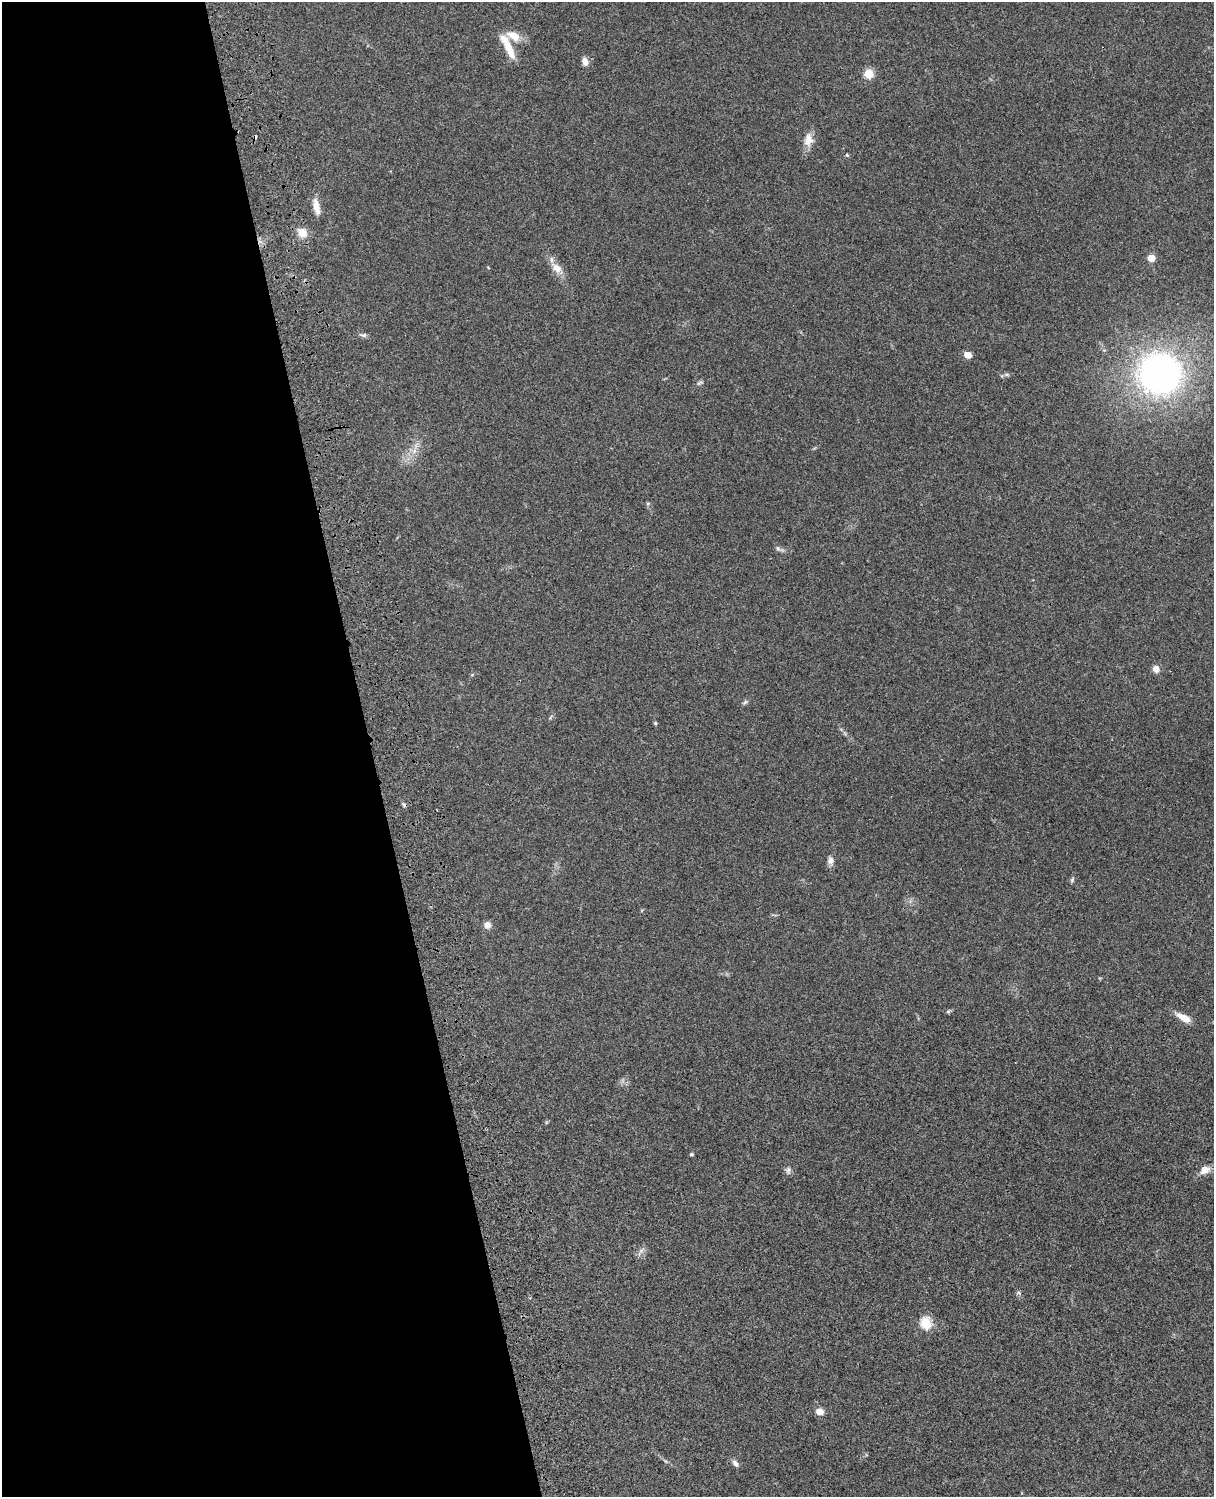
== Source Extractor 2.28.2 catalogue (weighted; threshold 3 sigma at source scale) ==
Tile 5 of 4 x 3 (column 1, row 2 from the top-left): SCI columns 121-1332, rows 1773-3267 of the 5088 x 4927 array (HDU 1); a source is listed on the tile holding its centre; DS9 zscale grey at full resolution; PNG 1216 x 1499 px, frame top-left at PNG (2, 2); no overlay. Shown black and unused: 31% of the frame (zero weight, under 3 of 4 exposures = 6% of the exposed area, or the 3 px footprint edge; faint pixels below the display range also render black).
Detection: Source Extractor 2.28.2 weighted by HDU 2 'WHT'; one run over the whole footprint, this tile lists its part. Background 0.0752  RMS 0.0059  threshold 0.0265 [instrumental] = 3 sigma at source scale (4.5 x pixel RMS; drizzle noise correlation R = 1.50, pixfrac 1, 0.05/0.05 arcsec/px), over >= 5 px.
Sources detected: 37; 2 cosmic-ray / hot-pixel residue — not listed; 1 inside a brighter listed object's ellipse — not listed separately; the other 34 listed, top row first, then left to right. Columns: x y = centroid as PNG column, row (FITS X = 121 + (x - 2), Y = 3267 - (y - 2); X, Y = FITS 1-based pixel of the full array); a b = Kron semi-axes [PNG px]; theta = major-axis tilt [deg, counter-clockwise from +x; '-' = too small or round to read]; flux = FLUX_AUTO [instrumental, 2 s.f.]
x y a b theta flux
513 36 21 12 -33 9.2
509 49 32 9 -61 11
585 61 10 7 -77 3.3
869 74 5 5 - 27
808 140 19 12 86 5.8
847 155 4 4 - 0.76
316 206 20 7 -77 5.7
302 233 12 10 -30 6.2
1151 258 5 5 - 11
557 268 15 10 -41 5.5
364 335 9 5 0 1.4
968 355 7 6 - 4.7
1159 373 52 49 -3 180
1007 374 7 4 0 1
700 383 10 4 23 1.2
414 451 7 4 72 1.9
648 503 6 4 19 0.7
778 549 8 6 -48 1.5
1156 669 7 6 - 4.1
745 702 9 4 35 1.1
655 723 4 4 - 0.74
830 861 10 8 -89 2.7
1072 880 6 6 - 0.96
487 925 9 8 - 3
948 1011 5 5 - 0.8
1183 1017 20 7 -29 6
691 1154 4 4 - 0.94
788 1170 11 6 84 1.8
1205 1170 13 9 27 4.8
641 1251 13 5 54 2.1
1019 1293 6 4 -19 0.83
926 1323 6 5 - 45
819 1412 10 7 -8 3.8
735 1463 11 6 -51 1.9